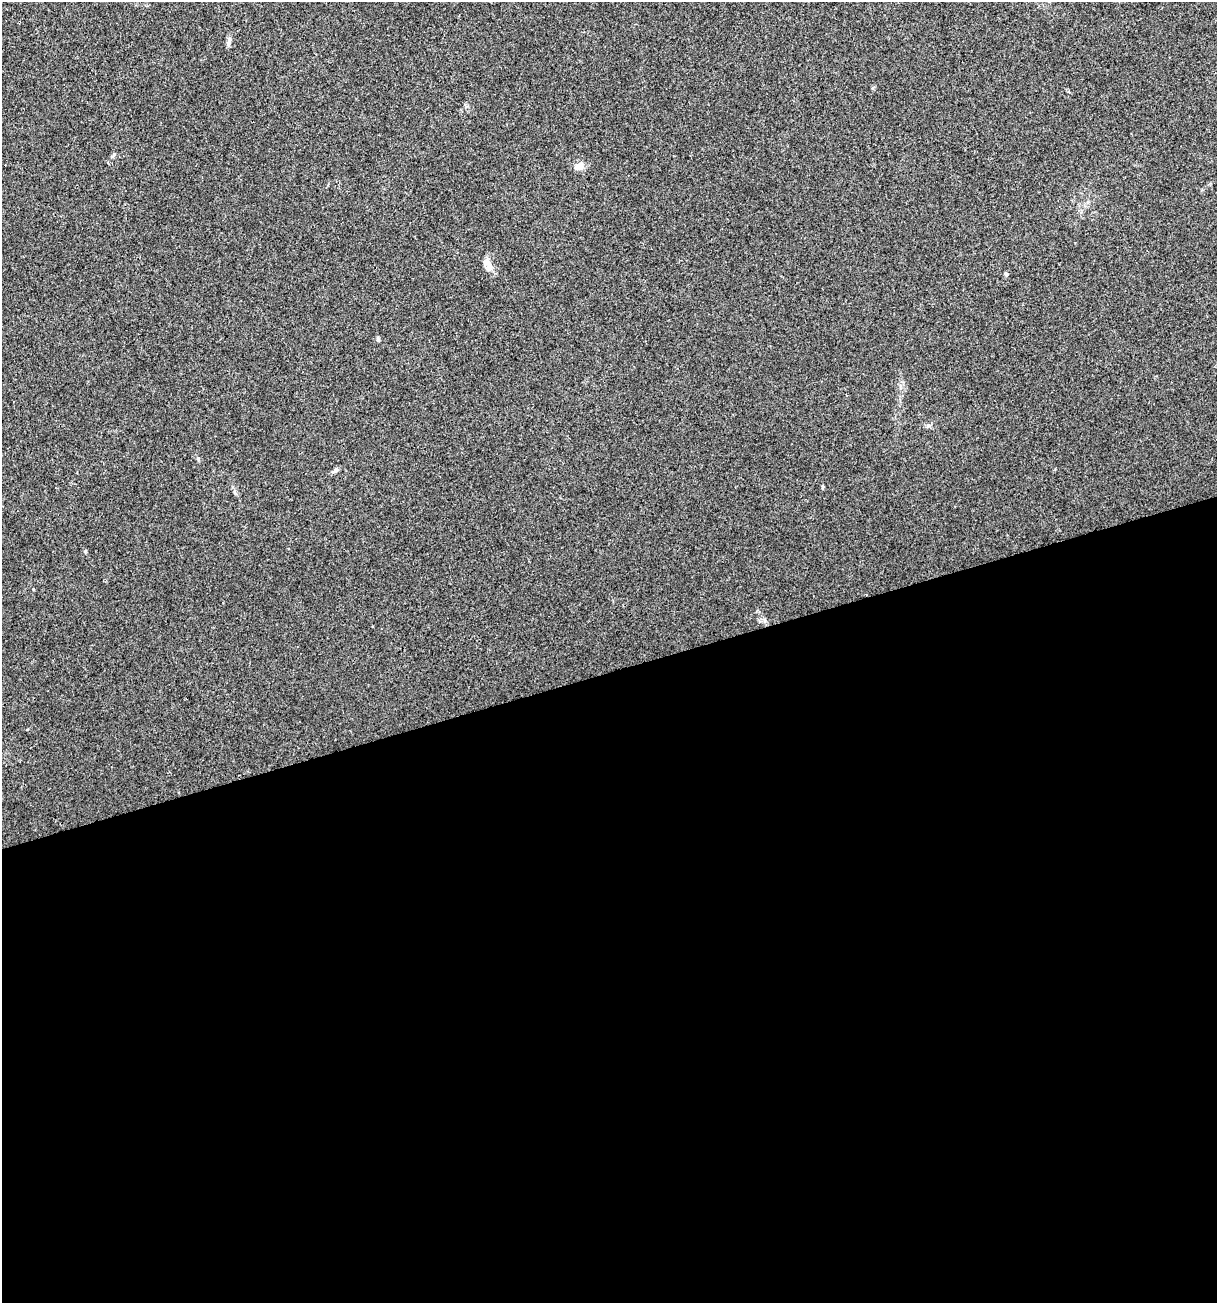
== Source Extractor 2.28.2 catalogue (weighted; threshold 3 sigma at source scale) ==
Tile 15 of 4 x 4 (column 3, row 4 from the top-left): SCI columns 2532-3746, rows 1-1301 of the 5012 x 5207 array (HDU 1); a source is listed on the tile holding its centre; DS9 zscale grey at full resolution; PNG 1219 x 1305 px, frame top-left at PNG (2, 2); no overlay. Shown black and unused: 48% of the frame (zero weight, under 3 of 4 exposures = <1% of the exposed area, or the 3 px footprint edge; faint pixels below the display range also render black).
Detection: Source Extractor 2.28.2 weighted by HDU 2 'WHT'; one run over the whole footprint, this tile lists its part. Background 0.00318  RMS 0.0027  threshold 0.0121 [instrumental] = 3 sigma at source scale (4.5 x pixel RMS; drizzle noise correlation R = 1.50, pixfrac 1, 0.0396/0.0396 arcsec/px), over >= 5 px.
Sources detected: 7; all 7 listed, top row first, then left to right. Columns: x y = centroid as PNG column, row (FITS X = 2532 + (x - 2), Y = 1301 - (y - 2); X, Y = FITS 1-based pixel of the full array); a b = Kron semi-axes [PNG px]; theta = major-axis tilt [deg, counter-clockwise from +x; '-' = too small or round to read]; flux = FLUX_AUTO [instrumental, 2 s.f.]
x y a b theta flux
229 42 13 5 76 0.9
579 166 13 9 12 1.8
488 264 21 7 -58 2
1006 274 4 4 - 0.67
378 339 6 4 -72 0.35
928 426 6 4 19 0.45
336 470 7 5 16 0.6